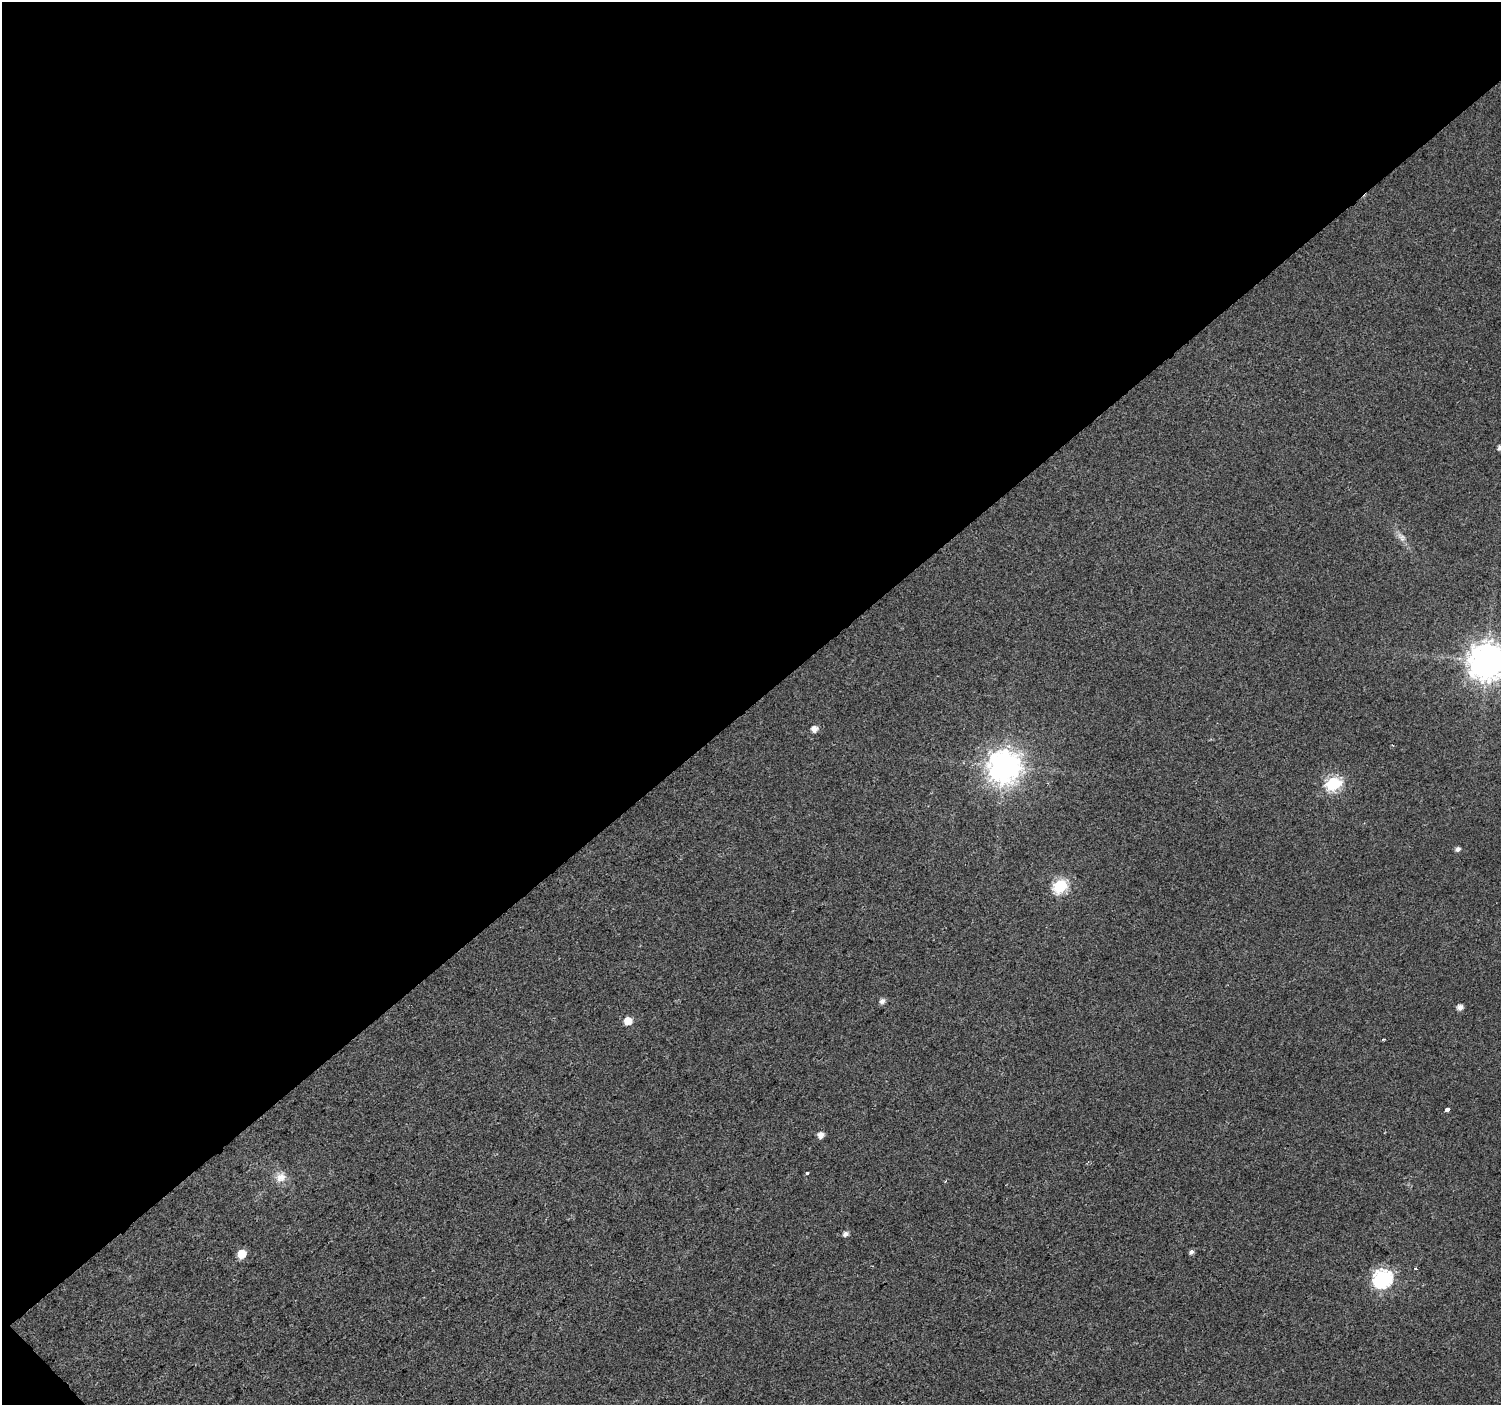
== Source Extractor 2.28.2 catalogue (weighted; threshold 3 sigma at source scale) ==
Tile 1 of 2 x 2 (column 1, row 1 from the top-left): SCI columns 1-1499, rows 1501-2903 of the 2998 x 2983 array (HDU 1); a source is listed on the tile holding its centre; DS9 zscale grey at full resolution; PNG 1503 x 1407 px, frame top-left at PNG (2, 2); no overlay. Shown black and unused: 50% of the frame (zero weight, under 2 of 3 exposures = <1% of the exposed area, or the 3 px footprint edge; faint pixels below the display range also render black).
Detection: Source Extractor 2.28.2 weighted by HDU 2 'WHT'; one run over the whole footprint, this tile lists its part. Background 0.0182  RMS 0.0079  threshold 0.0355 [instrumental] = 3 sigma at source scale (4.5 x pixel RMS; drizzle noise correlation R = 1.50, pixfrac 1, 0.0396/0.0396 arcsec/px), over >= 5 px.
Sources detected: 21; all 21 listed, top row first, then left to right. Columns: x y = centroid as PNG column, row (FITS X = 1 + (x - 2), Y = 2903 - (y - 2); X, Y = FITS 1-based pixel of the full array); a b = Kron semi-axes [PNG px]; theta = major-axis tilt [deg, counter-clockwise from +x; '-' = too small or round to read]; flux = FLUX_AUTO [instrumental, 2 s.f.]
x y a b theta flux
1500 447 5 5 - 3.3
1401 537 15 8 -52 5
1487 660 12 11 - 1500
814 729 5 5 - 5.9
1393 745 3 3 - 0.74
1004 766 11 10 - 1100
1334 783 7 6 - 110
1458 849 5 4 - 2.9
1060 886 7 6 - 95
882 1001 6 5 - 3.4
1460 1007 5 5 - 4.8
628 1021 6 6 - 11
1447 1110 4 3 - 9
821 1135 6 5 - 5.5
807 1173 3 3 - 5.6
281 1177 13 12 - 7.9
846 1234 5 5 - 3.2
1191 1252 5 5 - 2.3
242 1254 6 6 - 16
1415 1268 3 3 - 0.87
1383 1278 8 8 - 210
Isophote crosses this tile's border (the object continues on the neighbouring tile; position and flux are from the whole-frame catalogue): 2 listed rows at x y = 1500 447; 1487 660